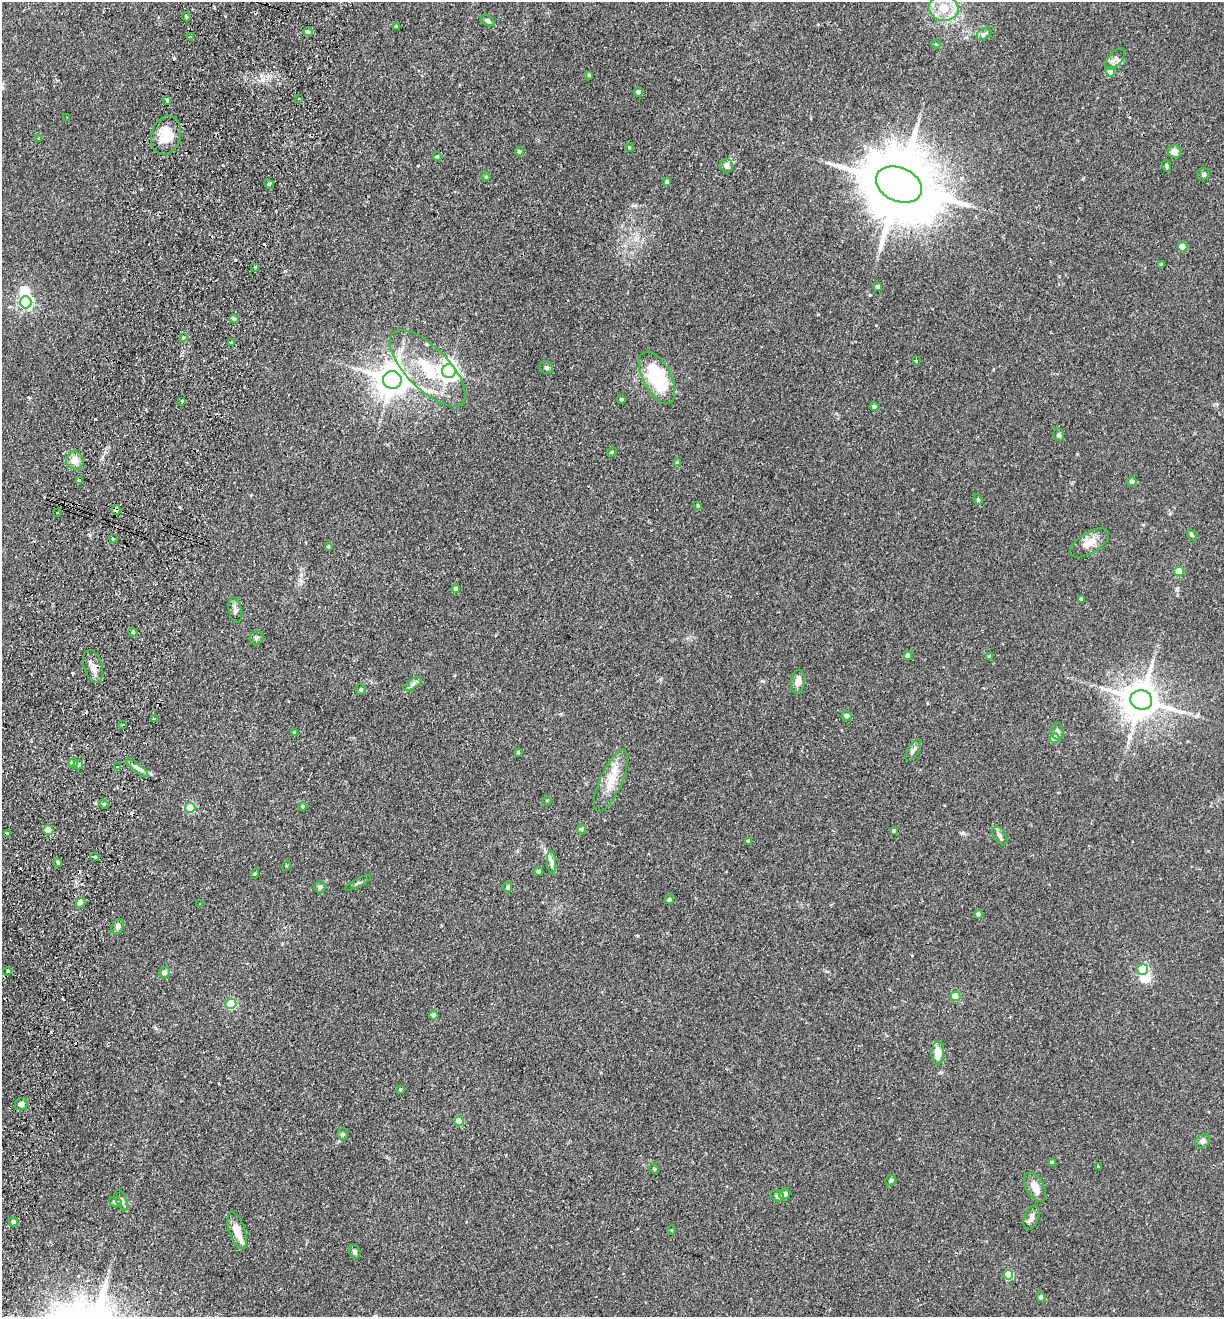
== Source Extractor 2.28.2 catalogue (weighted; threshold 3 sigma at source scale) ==
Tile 7 of 4 x 4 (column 3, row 2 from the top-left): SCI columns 2759-3980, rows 2651-3965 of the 5389 x 5300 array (HDU 1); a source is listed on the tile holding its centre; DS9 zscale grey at full resolution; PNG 1226 x 1319 px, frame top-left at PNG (2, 2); each listed source drawn as its Kron ellipse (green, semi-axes under 4 px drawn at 4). Shown black and unused: <1% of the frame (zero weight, under 2 of 3 exposures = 3% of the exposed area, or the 3 px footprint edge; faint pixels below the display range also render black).
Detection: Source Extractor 2.28.2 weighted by HDU 2 'WHT'; one run over the whole footprint, this tile lists its part. Background 0.0897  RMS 0.0061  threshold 0.0274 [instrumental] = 3 sigma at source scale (4.5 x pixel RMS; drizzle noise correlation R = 1.50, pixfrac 1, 0.05/0.05 arcsec/px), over >= 5 px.
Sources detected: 151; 2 inside a brighter object's white glare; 9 cosmic-ray / hot-pixel residue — neither listed nor drawn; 3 inside a brighter listed object's ellipse — not listed separately; the other 137 listed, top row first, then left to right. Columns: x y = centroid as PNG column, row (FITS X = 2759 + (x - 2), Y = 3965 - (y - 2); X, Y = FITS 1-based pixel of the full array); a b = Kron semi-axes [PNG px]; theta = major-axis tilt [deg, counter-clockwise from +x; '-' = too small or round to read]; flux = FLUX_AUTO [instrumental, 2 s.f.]
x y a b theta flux
944 8 15 13 -13 12
186 17 4 3 - 0.73
488 21 8 5 -28 1.6
396 26 4 3 - 0.58
308 32 5 3 - 13
984 34 8 5 32 1.5
190 37 4 3 - 0.7
936 44 5 4 - 0.73
1115 59 13 6 47 2.7
1110 72 4 4 - 6.9
589 75 4 4 - 0.68
638 92 5 4 - 1.7
299 99 3 2 - 0.56
167 100 4 3 - 3.8
67 117 3 2 - 0.51
166 135 20 14 74 14
39 139 4 3 - 0.92
629 147 4 3 - 0.7
519 151 4 4 - 1.2
1174 152 7 6 - 3.8
437 156 4 4 - 0.97
727 166 7 6 - 2.5
1166 166 5 4 - 0.99
1204 174 6 5 - 1
486 177 4 4 - 0.6
667 182 4 4 - 1.7
269 184 5 4 - 0.89
899 185 24 17 -24 6700
1183 247 5 4 - 11
1161 265 4 3 - 1.1
255 267 3 3 - 0.6
878 287 4 4 - 2.1
26 302 6 6 - 120
234 319 5 4 - 1.4
183 337 3 2 - 1.4
232 342 4 3 - 1
916 361 3 3 - 0.81
546 367 7 6 - 1.2
428 368 49 21 -45 38
449 371 7 7 - 330
657 378 28 14 -63 42
392 380 9 9 - 1100
621 399 4 4 - 0.97
182 401 4 3 - 0.86
874 407 4 4 - 1.6
1059 435 6 5 - 1.1
612 452 5 4 - 0.76
75 460 9 8 - 5.1
677 462 4 4 - 0.57
79 481 4 3 - 1.9
1132 482 5 4 - 1.9
978 499 6 4 -69 0.76
698 505 4 3 - 0.68
116 510 5 4 - 6.6
58 513 2 2 - 0.65
1192 535 6 4 -61 0.81
113 538 3 3 - 5.6
1089 543 22 10 32 7.2
328 547 4 4 - 0.87
1179 571 5 4 - 12
456 589 4 4 - 2.3
1081 599 4 3 - 0.99
235 610 13 6 -79 2.4
133 632 5 4 - 0.69
256 638 7 6 - 1.7
908 656 4 4 - 3.3
990 657 4 4 - 2.2
93 666 17 9 -73 4.9
798 682 12 6 82 4.9
412 684 11 4 34 1.9
361 690 5 5 - 1.1
1141 700 11 9 -13 1400
847 716 5 4 - 2.5
154 719 4 3 - 2
122 725 3 3 - 1.2
1057 731 8 6 -86 1.8
295 733 4 4 - 1.1
1055 738 5 4 - 14
913 750 12 5 58 2.1
518 753 4 3 - 0.63
73 763 5 4 - 4.3
78 765 5 4 - 2.1
118 767 3 3 - 1.5
137 768 14 3 -39 2
611 781 33 11 66 12
547 800 5 3 - 0.54
104 804 5 4 - 0.85
303 806 4 4 - 0.89
190 808 5 5 - 32
581 829 5 4 - 1.5
48 830 5 4 - 15
894 831 4 4 - 3.1
7 833 4 3 - 1.3
1000 836 10 6 -55 1.8
749 841 4 4 - 2.2
95 857 4 3 - 2.3
551 862 11 4 -85 2
58 863 4 3 - 2.6
286 866 5 3 - 0.56
538 871 4 4 - 1.3
255 873 5 4 - 0.88
358 883 14 2 27 0.9
320 887 6 5 - 1.7
508 887 6 4 -90 0.86
669 899 5 4 - 0.84
81 903 5 4 - 14
200 904 3 3 - 0.53
978 914 4 4 - 2.7
118 926 8 6 65 2.3
1143 970 5 5 - 46
7 972 4 3 - 0.71
164 973 5 5 - 3
955 996 5 5 - 18
231 1004 5 5 - 38
434 1015 4 4 - 2.4
938 1053 11 6 87 8
400 1090 4 3 - 0.75
21 1104 6 6 - 2.1
459 1121 5 4 - 9.1
343 1134 5 5 - 0.96
1203 1141 8 6 28 2.2
1052 1163 4 4 - 2.9
1098 1167 3 3 - 0.85
654 1169 5 4 - 0.63
891 1180 6 5 - 0.97
1035 1187 16 8 -59 6.7
785 1194 6 5 - 1.9
777 1196 7 5 -22 1
121 1200 11 5 -65 1.7
115 1202 6 5 - 1.4
1031 1218 12 7 69 3.3
13 1222 5 4 - 1.4
237 1230 19 8 -70 8
672 1230 5 3 - 0.45
355 1252 7 5 -72 1.8
1008 1275 5 5 - 24
1041 1297 4 4 - 3.2
Overlapping masked pixels (flux is a lower limit): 4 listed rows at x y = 899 185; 116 510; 93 666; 95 857